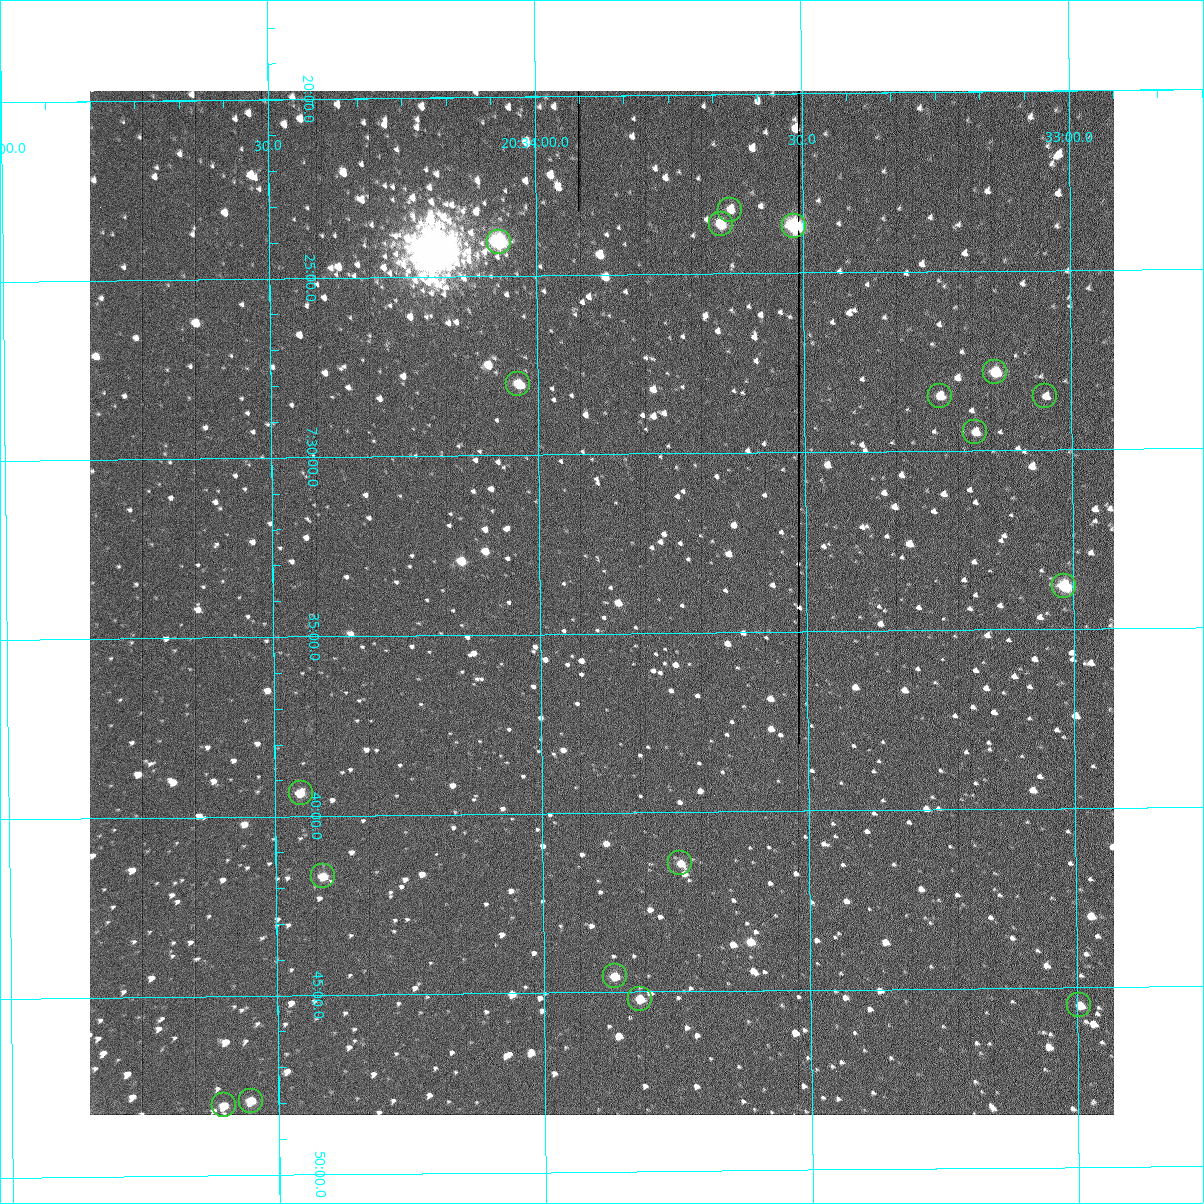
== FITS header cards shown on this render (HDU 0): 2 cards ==
NAXIS1  =                 1024 /fastest changing axis
NAXIS2  =                 1024 /next to fastest changing axis

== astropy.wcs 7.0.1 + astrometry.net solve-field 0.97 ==
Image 1024 x 1024 px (HDU 0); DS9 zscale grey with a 90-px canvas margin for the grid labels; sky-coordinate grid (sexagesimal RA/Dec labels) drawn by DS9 from the SOLVED WCS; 18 Tycho-2 reference stars matched to detected sources circled (green)
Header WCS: RA---TAN-SIP/DEC--TAN-SIP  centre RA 20:33:53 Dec +07:34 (308.47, +7.57 deg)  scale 1.67 arcsec/px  FOV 28.5' x 28.6'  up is -179 deg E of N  parity flipped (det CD > 0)
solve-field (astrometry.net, Tycho-2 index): VERIFIED the header's WCS against the Tycho-2 star catalogue (18 matches, 0 conflicts) and refined it, rather than solving blind
Solved WCS: RA---TAN-SIP/DEC--TAN-SIP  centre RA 20:33:53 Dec +07:34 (308.47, +7.57 deg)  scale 1.67 arcsec/px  FOV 28.5' x 28.6'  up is -179 deg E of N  parity flipped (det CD > 0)
The solver's refit moves the header's centre by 0.3 arcsec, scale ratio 0.9999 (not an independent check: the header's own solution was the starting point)
Tycho-2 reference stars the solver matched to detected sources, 18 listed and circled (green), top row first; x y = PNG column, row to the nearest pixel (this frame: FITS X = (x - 90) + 1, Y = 1024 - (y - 91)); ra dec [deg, ICRS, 3 dp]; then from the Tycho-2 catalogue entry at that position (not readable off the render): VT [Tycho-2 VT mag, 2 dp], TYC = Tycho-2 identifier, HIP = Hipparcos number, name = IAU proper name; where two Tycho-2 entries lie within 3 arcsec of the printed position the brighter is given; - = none
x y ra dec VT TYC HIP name
730 210 308.409 +7.387 11.71 522-63-1 - -
721 224 308.413 +7.394 10.61 522-1117-1 - -
794 226 308.379 +7.395 9.53 522-815-1 - -
499 242 308.517 +7.401 9.28 522-2249-1 - -
995 372 308.286 +7.464 10.73 522-842-1 - -
518 384 308.509 +7.467 11.07 522-1042-1 - -
940 396 308.312 +7.475 12.07 522-647-1 - -
1045 396 308.262 +7.475 12.01 522-585-1 - -
975 432 308.295 +7.492 11.63 522-671-1 - -
1064 586 308.254 +7.563 10.72 1087-1249-1 - -
301 793 308.613 +7.656 11.72 1088-801-1 - -
680 863 308.435 +7.690 11.87 1088-65-1 - -
323 876 308.603 +7.695 11.58 1088-743-1 - -
615 976 308.467 +7.743 11.69 1088-851-1 - -
640 999 308.455 +7.753 11.50 1088-523-1 - -
1079 1005 308.249 +7.758 12.15 1087-191-1 - -
251 1101 308.638 +7.799 11.64 1088-397-1 - -
224 1105 308.650 +7.801 11.70 1088-297-1 - -